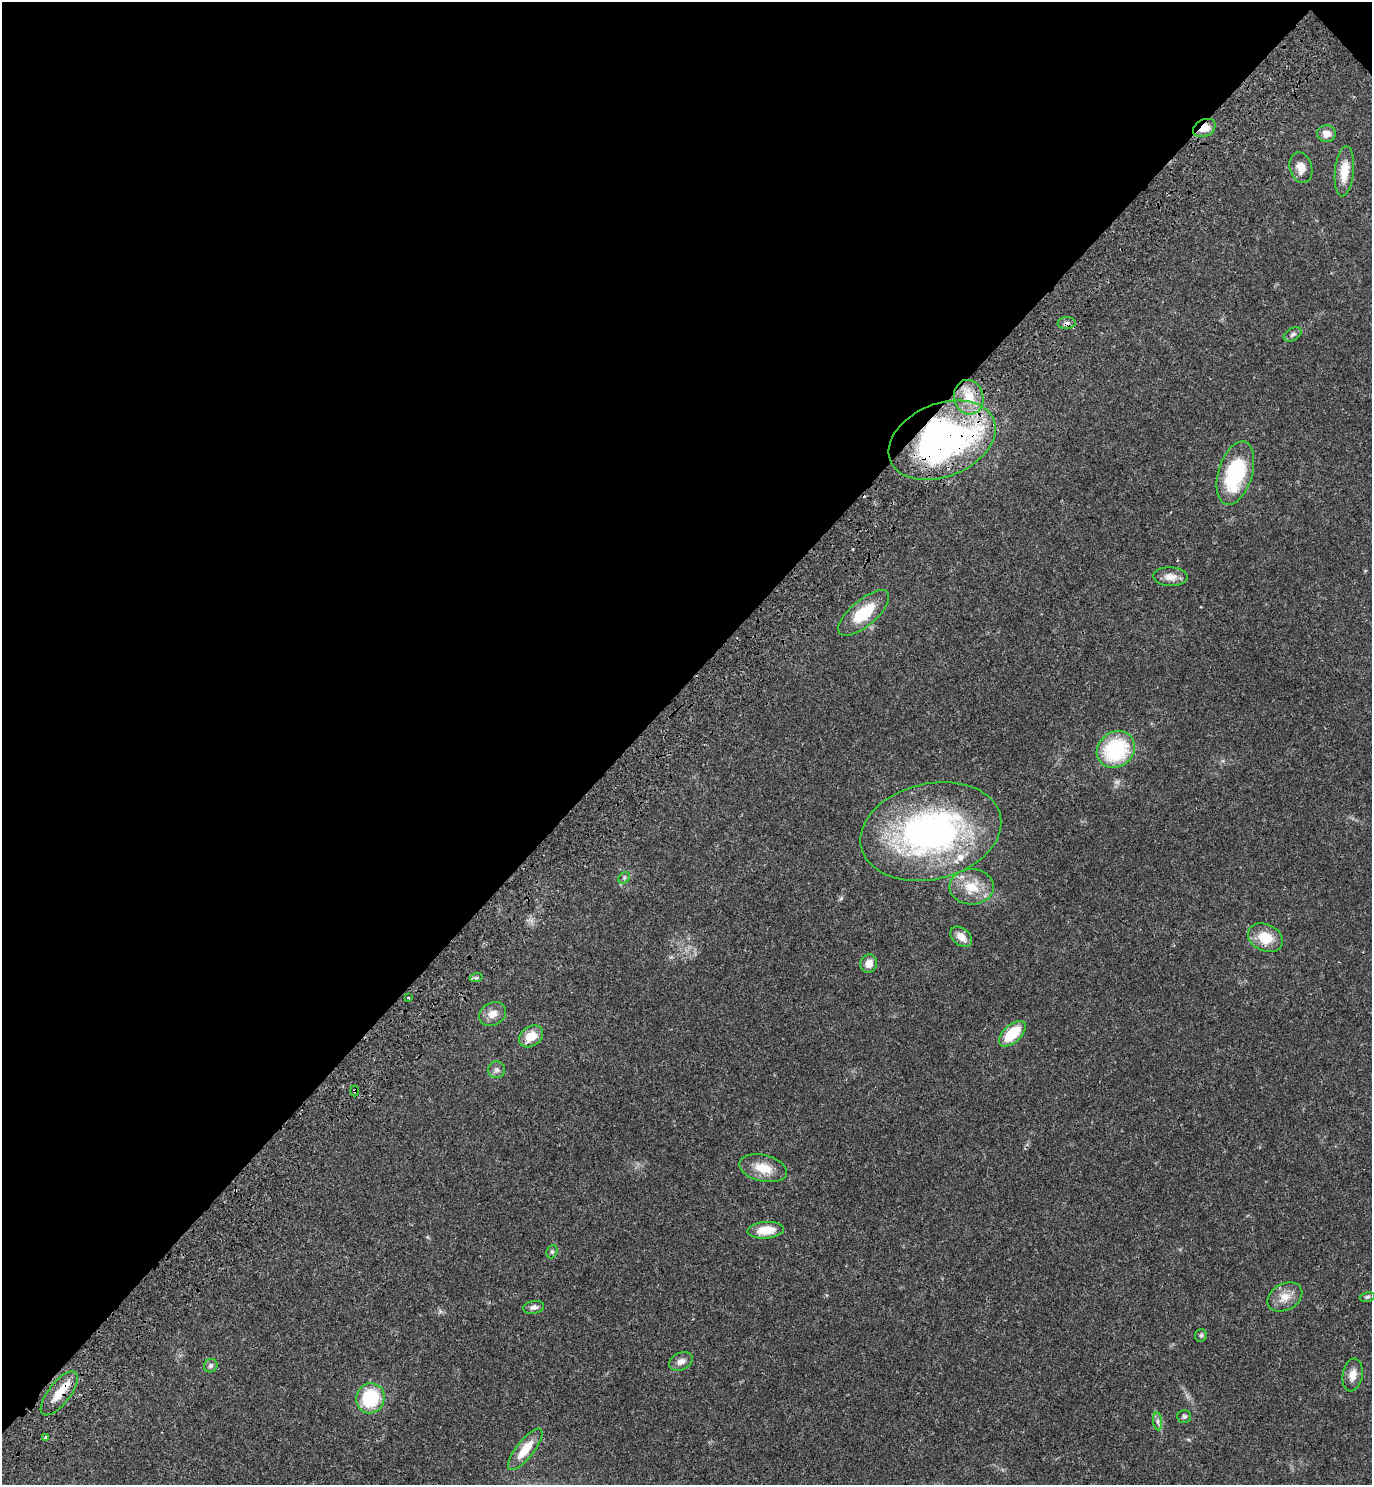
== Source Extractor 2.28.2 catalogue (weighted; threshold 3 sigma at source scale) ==
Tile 2 of 4 x 4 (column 2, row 1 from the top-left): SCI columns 1759-3128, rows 4540-6022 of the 6117 x 6117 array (HDU 1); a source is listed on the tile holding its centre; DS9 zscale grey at full resolution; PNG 1374 x 1487 px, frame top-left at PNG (2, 2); each listed source drawn as its Kron ellipse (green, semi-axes under 4 px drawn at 4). Shown black and unused: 46% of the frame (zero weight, under 3 of 4 exposures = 6% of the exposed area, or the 3 px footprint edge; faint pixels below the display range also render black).
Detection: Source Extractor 2.28.2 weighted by HDU 2 'WHT'; one run over the whole footprint, this tile lists its part. Background 0.0271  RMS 0.0024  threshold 0.011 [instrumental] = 3 sigma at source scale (4.5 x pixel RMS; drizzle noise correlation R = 1.50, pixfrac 1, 0.05/0.05 arcsec/px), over >= 5 px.
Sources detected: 43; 1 cosmic-ray / hot-pixel residue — neither listed nor drawn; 1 inside a brighter listed object's ellipse — not listed separately; the other 41 listed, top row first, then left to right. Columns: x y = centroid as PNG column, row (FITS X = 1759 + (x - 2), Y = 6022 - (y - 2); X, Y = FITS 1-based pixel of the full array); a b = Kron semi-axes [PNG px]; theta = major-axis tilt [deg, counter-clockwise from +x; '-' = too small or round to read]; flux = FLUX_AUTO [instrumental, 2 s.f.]
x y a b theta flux
1204 128 12 8 26 3
1326 134 9 8 - 1.8
1301 168 15 11 -74 2.5
1344 171 25 9 84 4.6
1067 323 9 6 0 0.79
1293 334 9 6 30 0.74
969 397 17 14 -76 5.3
942 440 56 36 22 84
1235 473 33 17 73 20
1170 577 17 9 -3 2.2
864 613 31 13 41 8.8
1116 750 20 17 38 19
931 832 71 48 13 75
624 878 6 5 - 0.5
972 887 22 17 1 6.1
961 937 12 8 -39 2.4
1265 938 18 13 -26 5.6
869 963 9 8 - 2
476 978 6 4 18 0.38
409 998 4 2 - 0.21
493 1014 14 11 29 2.2
1012 1034 16 8 43 7.5
531 1036 13 9 36 4.2
496 1070 8 8 - 0.87
355 1091 5 3 - 0.27
763 1168 24 13 -13 4.7
766 1230 18 8 4 4.4
552 1252 7 5 68 0.48
1285 1297 18 13 29 3.2
1367 1297 8 5 11 0.45
534 1307 10 6 9 0.93
1201 1335 6 6 - 0.47
681 1361 12 8 24 1.4
211 1366 7 6 - 0.74
1353 1375 16 10 80 2.2
59 1393 26 11 52 4.6
370 1398 15 14 - 14
1184 1416 7 6 - 0.54
1158 1421 9 4 -82 0.76
45 1437 3 3 - 0.42
525 1449 25 8 52 5.5
Overlapping masked pixels (flux is a lower limit): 5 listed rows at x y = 1204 128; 1067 323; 942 440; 355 1091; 59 1393